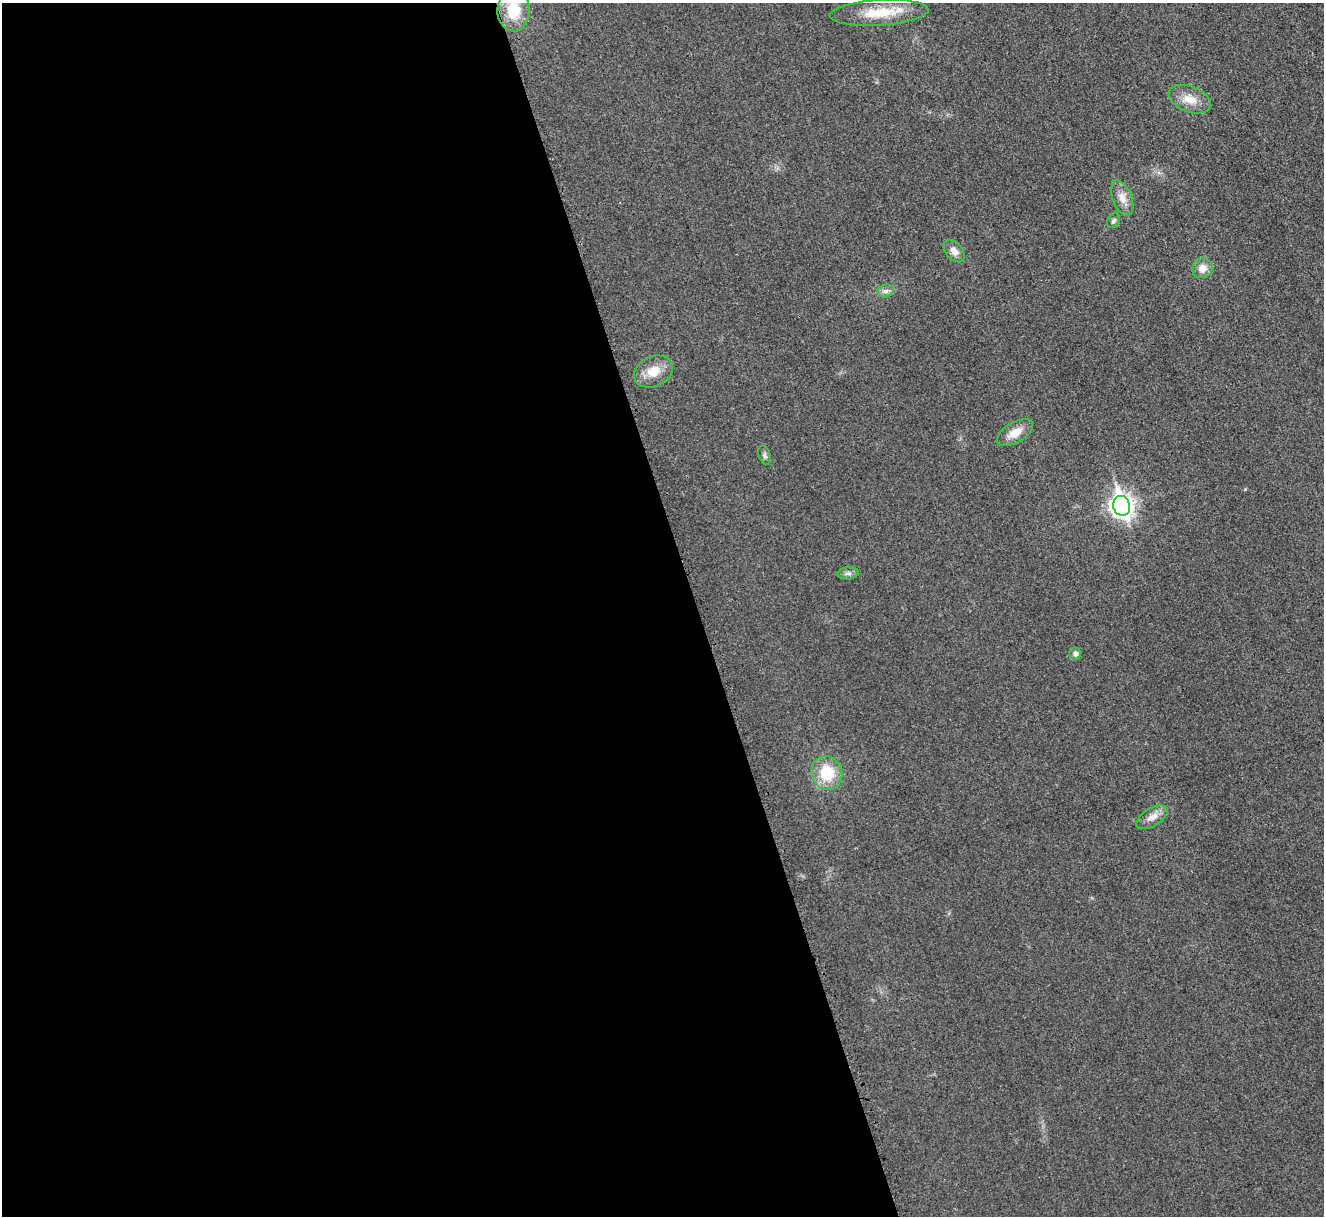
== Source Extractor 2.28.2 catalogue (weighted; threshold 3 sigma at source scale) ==
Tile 9 of 4 x 4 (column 1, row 3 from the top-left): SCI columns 5-1326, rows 1369-2582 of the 5308 x 5290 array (HDU 1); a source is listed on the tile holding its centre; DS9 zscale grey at full resolution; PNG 1326 x 1218 px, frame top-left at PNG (2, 3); each listed source drawn as its Kron ellipse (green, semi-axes under 4 px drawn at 4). Shown black and unused: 53% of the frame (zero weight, under 3 of 4 exposures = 1% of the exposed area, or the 3 px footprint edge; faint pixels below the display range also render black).
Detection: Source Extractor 2.28.2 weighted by HDU 2 'WHT'; one run over the whole footprint, this tile lists its part. Background 0.0693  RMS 0.0068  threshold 0.0307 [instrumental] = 3 sigma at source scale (4.5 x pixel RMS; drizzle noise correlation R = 1.50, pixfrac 1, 0.05/0.05 arcsec/px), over >= 5 px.
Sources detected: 16; all 16 listed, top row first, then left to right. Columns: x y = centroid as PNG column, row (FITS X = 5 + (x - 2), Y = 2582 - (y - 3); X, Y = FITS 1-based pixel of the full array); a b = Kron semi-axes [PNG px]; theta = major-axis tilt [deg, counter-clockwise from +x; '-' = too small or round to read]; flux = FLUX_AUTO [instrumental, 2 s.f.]
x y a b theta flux
513 10 21 16 89 24
879 13 49 12 4 24
1190 99 22 13 -21 11
1122 198 19 9 -69 7
1113 221 8 6 55 1.8
954 251 13 8 -49 4.8
1202 268 10 9 - 6.2
886 291 8 6 18 2.3
653 372 20 15 24 12
1015 432 20 10 31 9.6
764 455 9 5 -71 1.8
1122 506 10 8 -74 460
848 573 11 6 5 2.4
1075 654 6 6 - 2.8
827 773 17 15 -75 23
1152 817 17 9 32 6
Isophote crosses this tile's border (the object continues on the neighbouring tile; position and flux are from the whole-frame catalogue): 1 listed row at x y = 513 10